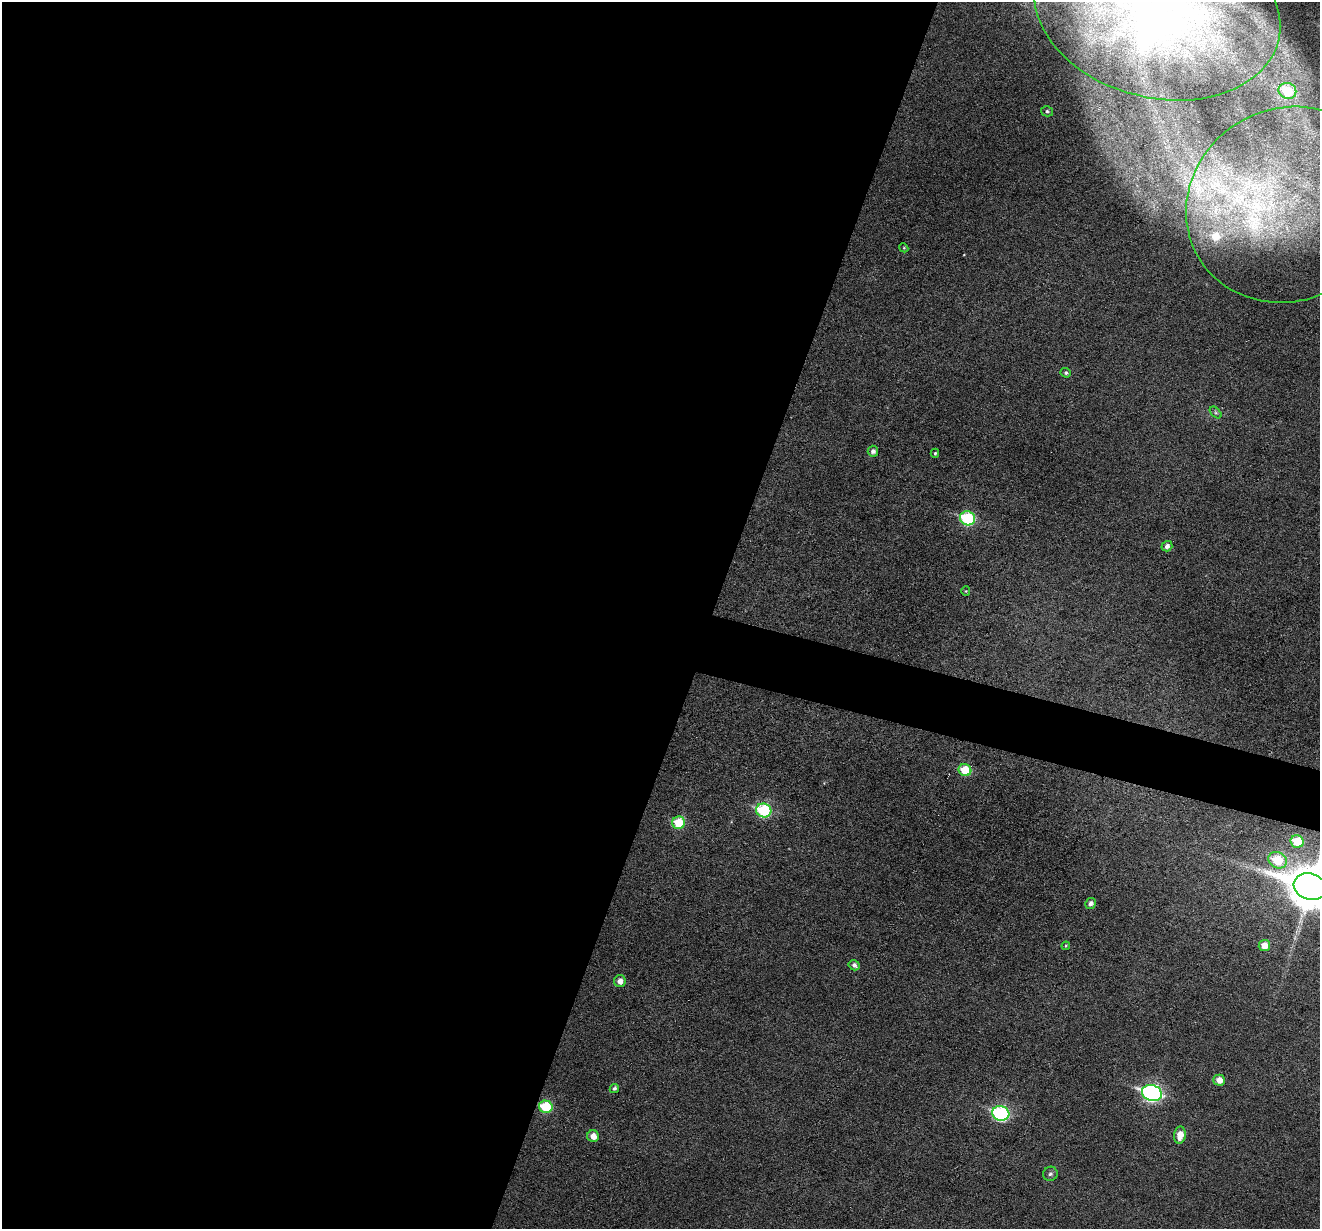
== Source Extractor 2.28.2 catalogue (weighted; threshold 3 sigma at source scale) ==
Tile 5 of 4 x 4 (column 1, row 2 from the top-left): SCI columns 1-1318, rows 2584-3810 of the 5274 x 5294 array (HDU 1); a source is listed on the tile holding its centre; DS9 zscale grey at full resolution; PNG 1322 x 1231 px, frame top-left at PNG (2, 2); each listed source drawn as its Kron ellipse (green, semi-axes under 4 px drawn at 4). Shown black and unused: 56% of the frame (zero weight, under 3 of 6 exposures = <1% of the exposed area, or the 3 px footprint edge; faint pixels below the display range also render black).
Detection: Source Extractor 2.28.2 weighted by HDU 2 'WHT'; one run over the whole footprint, this tile lists its part. Background 0.0483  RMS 0.0059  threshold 0.0241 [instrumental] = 3 sigma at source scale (4.09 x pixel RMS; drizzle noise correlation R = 1.36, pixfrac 0.8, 0.05/0.05 arcsec/px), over >= 5 px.
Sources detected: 42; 11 inside a brighter listed object's ellipse — not listed separately; the other 31 listed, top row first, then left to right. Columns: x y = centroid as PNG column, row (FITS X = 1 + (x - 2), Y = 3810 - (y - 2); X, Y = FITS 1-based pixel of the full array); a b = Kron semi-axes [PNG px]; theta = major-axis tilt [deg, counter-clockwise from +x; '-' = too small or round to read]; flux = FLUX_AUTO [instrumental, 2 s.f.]
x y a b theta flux
1157 10 125 87 -14 370
1287 91 9 8 - 25
1047 111 6 5 - 1.1
1288 205 104 96 32 190
904 248 5 3 - 0.52
1066 373 5 4 - 1.1
1216 412 7 4 -45 1.2
873 451 5 5 - 2.2
935 453 4 4 - 0.78
968 518 8 7 - 44
1167 546 5 5 - 2.5
966 591 5 4 - 0.59
965 770 6 6 - 18
764 810 8 7 - 46
679 823 6 6 - 21
1297 841 6 6 - 21
1278 860 10 8 -31 25
1310 887 17 13 -17 2300
1091 904 6 5 - 2.3
1264 945 5 5 - 6
1066 946 4 4 - 0.71
854 965 6 5 - 2.1
620 981 6 6 - 3.5
1219 1080 5 5 - 5
614 1088 5 4 - 1.4
1152 1093 10 8 -17 160
546 1107 7 6 - 25
1001 1113 8 7 - 84
1180 1135 9 6 82 7.2
593 1136 6 6 - 4.5
1050 1174 7 7 - 1.6
Overlapping masked pixels (flux is a lower limit): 1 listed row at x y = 546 1107
Isophote crosses this tile's border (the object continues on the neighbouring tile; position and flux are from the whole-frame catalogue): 2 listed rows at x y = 1157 10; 1310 887